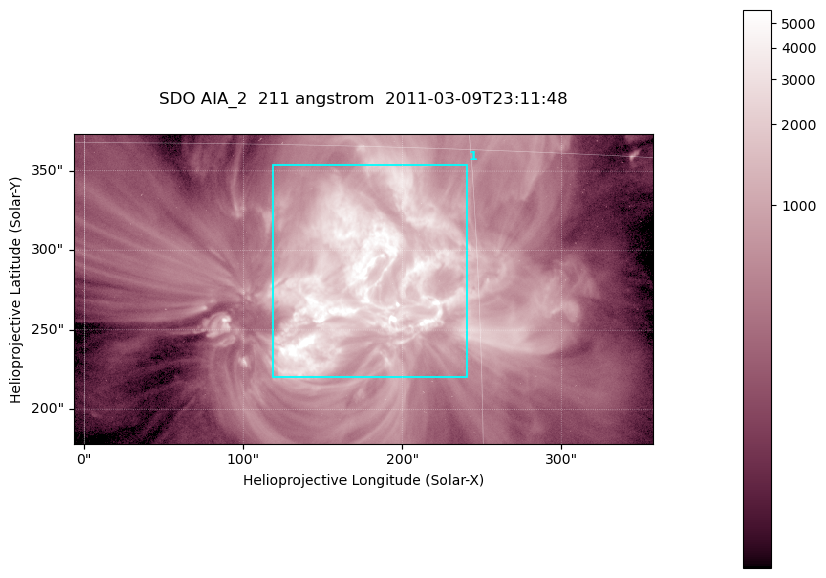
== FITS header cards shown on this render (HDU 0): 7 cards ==
TELESCOP= 'SDO     '           /
INSTRUME= 'AIA_2   '           /
WAVELNTH=                  211 /
WAVEUNIT= 'angstrom'           /
DATE-OBS= '2011-03-09T23:11:48.62' /
CTYPE1  = 'HPLN-TAN'           /
CTYPE2  = 'HPLT-TAN'           /

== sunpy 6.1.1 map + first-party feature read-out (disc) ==
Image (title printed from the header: SDO AIA_2  211 angstrom  2011-03-09T23:11:48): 606 x 324 px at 0.601 arcsec/px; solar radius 967 arcsec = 1609 px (partial field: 2.4% of the solar disc is inside the frame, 100% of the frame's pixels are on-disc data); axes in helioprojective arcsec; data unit not stated in the header (colour bar unlabelled)
Pointing: header CRPIX1/2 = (2040.79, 2040.71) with CRVAL1/2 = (0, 0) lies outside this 606 x 324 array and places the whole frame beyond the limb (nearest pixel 1.39 R_sun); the SolarSoft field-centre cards XCEN/YCEN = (175.4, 275.8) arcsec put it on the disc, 1859 arcsec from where CRPIX/CRVAL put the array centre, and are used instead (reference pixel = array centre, CRVAL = XCEN/YCEN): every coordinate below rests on XCEN/YCEN
Orientation: roll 0.0566 deg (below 1 deg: not rotated)
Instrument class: DISC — disc imager (sunpy class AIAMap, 211 A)
Bright regions (active regions / flare kernels): reference = the on-disc median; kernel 5 px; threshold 5 sigma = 1810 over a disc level ~463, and >= 1.15x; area >= 196 px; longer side >= 4 px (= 2.4 arcsec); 1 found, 1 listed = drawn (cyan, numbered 1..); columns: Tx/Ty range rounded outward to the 2 arcsec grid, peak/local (2 s.f.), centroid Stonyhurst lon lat
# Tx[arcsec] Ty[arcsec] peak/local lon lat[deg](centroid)
1 118..242 220..354 18 +10 +10